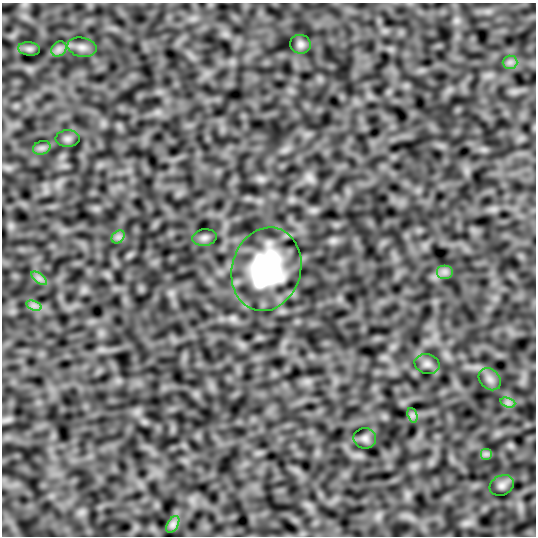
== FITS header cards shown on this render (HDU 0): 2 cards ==
NAXIS1  =                  534
NAXIS2  =                  534

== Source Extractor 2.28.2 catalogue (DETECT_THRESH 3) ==
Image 534 x 534 px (HDU 0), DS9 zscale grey, 1 PNG px = 1 image px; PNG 538 x 538 px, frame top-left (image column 1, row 534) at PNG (2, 3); each listed source drawn as its Kron ellipse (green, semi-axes under 4 px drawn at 4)
Background -0.198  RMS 7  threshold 21.1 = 3 sigma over >= 5 px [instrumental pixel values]
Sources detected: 21; all 21 listed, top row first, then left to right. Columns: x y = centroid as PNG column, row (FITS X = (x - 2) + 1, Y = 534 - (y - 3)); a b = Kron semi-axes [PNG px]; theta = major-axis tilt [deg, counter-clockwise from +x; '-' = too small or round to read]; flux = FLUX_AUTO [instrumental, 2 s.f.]
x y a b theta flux
300 44 10 9 - 1800
82 47 15 9 -11 3100
29 49 11 6 -7 1400
59 49 8 6 45 2000
510 62 7 7 - 1800
67 139 12 8 0 1900
42 148 9 6 20 1700
118 237 7 5 45 1500
204 238 12 8 8 2100
266 269 42 34 74 68000
445 272 8 7 - 2100
39 278 9 4 -37 1800
34 306 8 4 -19 1600
427 364 13 9 -14 2600
490 379 12 9 -47 3100
508 403 8 4 -18 1500
412 415 7 4 -72 1300
365 438 11 10 - 2200
486 454 6 6 - 1200
502 485 12 9 27 2400
173 524 9 5 59 1600